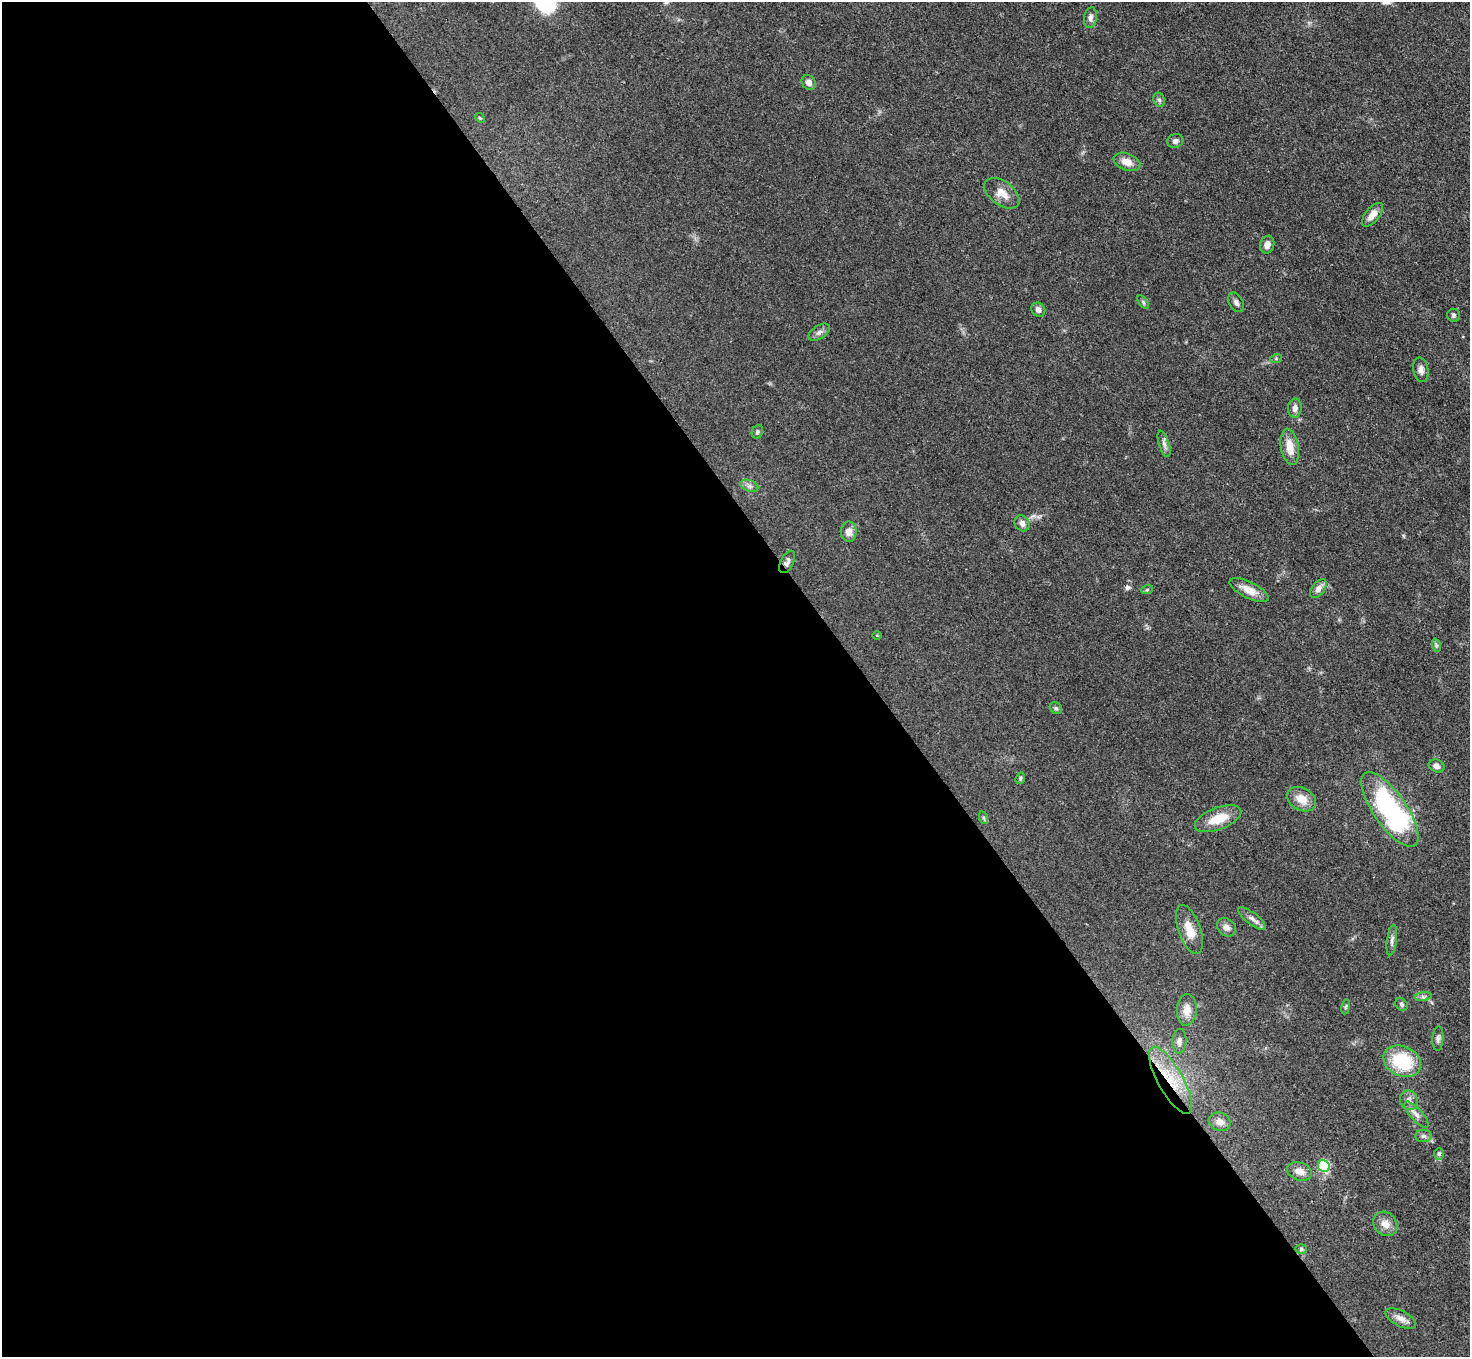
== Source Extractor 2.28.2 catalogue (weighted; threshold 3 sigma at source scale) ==
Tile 9 of 4 x 4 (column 1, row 3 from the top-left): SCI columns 3-1470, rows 1651-3005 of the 5877 x 5870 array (HDU 1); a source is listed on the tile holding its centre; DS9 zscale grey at full resolution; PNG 1472 x 1359 px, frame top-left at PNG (2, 2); each listed source drawn as its Kron ellipse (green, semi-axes under 4 px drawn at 4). Shown black and unused: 59% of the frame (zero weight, under 3 of 4 exposures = <1% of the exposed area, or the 3 px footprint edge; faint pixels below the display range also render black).
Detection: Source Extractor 2.28.2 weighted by HDU 2 'WHT'; one run over the whole footprint, this tile lists its part. Background 0.0533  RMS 0.005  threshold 0.0226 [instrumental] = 3 sigma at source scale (4.5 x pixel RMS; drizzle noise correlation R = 1.50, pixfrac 1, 0.05/0.05 arcsec/px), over >= 5 px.
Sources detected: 59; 1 cosmic-ray / hot-pixel residue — neither listed nor drawn; the other 58 listed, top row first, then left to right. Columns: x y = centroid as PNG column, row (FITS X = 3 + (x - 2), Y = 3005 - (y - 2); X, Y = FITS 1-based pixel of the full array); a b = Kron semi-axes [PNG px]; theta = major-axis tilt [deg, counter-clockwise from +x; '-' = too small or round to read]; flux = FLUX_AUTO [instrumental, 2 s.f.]
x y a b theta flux
1091 18 10 6 81 2.1
809 82 8 6 -54 2.7
1159 100 7 5 -67 1.3
480 118 5 4 - 0.54
1175 141 8 7 - 1.6
1127 162 14 8 -20 4.9
1002 193 20 12 -36 5.9
1372 215 14 7 51 4.4
1267 245 9 7 70 2.7
1143 302 8 4 -54 0.82
1236 302 10 7 -60 1.8
1038 310 7 6 - 2.3
1454 315 6 6 - 0.99
819 332 12 6 33 2.1
1276 359 6 4 19 0.61
1421 370 12 7 -79 2.6
1295 408 9 7 88 2.5
757 432 7 5 64 0.91
1164 444 14 5 -72 1.9
1290 447 18 8 -80 7.4
749 486 9 5 -19 1.7
1022 523 8 7 - 2.4
849 532 10 8 90 3.8
787 562 12 6 63 1.9
1318 589 11 6 54 3.3
1147 590 6 4 19 0.63
1249 590 21 8 -26 6.5
877 635 4 3 - 0.37
1436 645 7 4 -72 0.76
1056 708 6 5 - 0.84
1437 766 8 6 -21 2.1
1020 778 6 4 71 0.72
1301 799 15 11 -29 7
1390 809 44 16 -55 89
984 818 6 4 -71 0.75
1218 819 25 11 20 11
1252 918 16 6 -37 2.8
1226 927 10 8 -39 2.9
1189 930 26 11 -71 8.4
1392 940 15 5 83 1.9
1423 996 8 4 8 1.1
1402 1004 7 5 -50 1.1
1346 1007 8 3 81 0.71
1187 1010 16 10 87 5.1
1438 1039 12 5 87 1.5
1179 1041 12 7 86 2.3
1402 1061 19 15 -26 28
1170 1080 38 12 -61 19
1409 1100 10 8 -70 2.6
1416 1115 17 6 -48 2.6
1220 1122 11 9 -22 3
1423 1136 8 6 -1 1.5
1439 1154 6 5 - 1.1
1324 1166 6 5 - 42
1299 1171 13 9 -17 4.3
1385 1224 13 11 -48 4.5
1301 1249 5 5 - 0.81
1401 1319 17 7 -28 3.6
Overlapping masked pixels (flux is a lower limit): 2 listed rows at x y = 787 562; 1170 1080